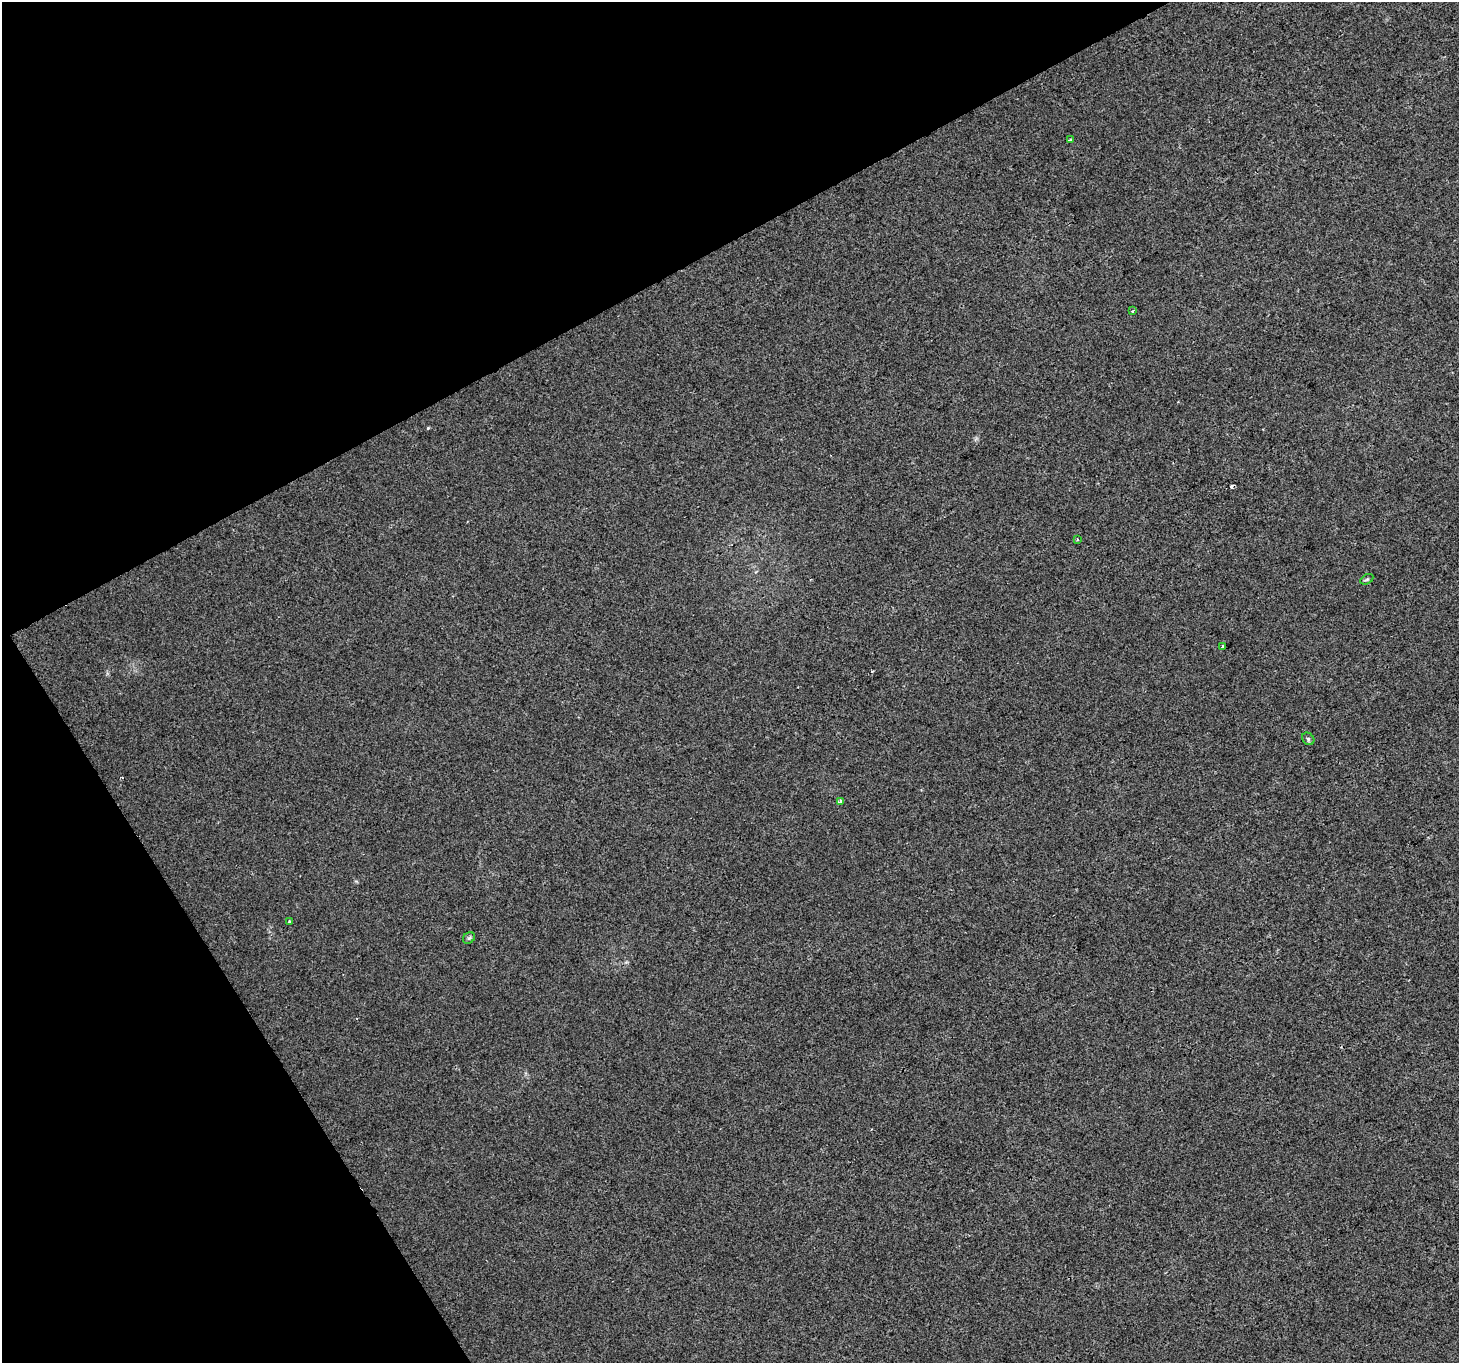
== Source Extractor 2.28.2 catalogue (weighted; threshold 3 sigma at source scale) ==
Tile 5 of 4 x 4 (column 1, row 2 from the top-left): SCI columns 3-1459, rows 2894-4254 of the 5830 x 5725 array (HDU 1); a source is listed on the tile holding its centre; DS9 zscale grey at full resolution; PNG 1461 x 1365 px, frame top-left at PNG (2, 2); each listed source drawn as its Kron ellipse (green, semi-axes under 4 px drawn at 4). Shown black and unused: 28% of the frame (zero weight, under 2 of 3 exposures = <1% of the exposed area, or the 3 px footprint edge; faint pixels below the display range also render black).
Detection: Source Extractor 2.28.2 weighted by HDU 2 'WHT'; one run over the whole footprint, this tile lists its part. Background 0.00705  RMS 0.0048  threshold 0.0216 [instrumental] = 3 sigma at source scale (4.5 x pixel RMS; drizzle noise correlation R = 1.50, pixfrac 1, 0.0396/0.0396 arcsec/px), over >= 5 px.
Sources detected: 10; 1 cosmic-ray / hot-pixel residue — neither listed nor drawn; the other 9 listed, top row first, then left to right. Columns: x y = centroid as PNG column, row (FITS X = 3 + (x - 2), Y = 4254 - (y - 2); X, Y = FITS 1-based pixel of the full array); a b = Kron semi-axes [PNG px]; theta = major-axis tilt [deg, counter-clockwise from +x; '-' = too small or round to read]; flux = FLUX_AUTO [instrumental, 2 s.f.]
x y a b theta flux
1070 140 3 3 - 0.96
1132 311 3 2 - 0.77
1077 539 3 3 - 0.58
1367 579 7 4 29 0.72
1223 647 4 3 - 2
1308 739 7 5 -46 0.85
840 801 3 3 - 0.88
289 922 3 3 - 0.72
469 938 6 5 - 0.82